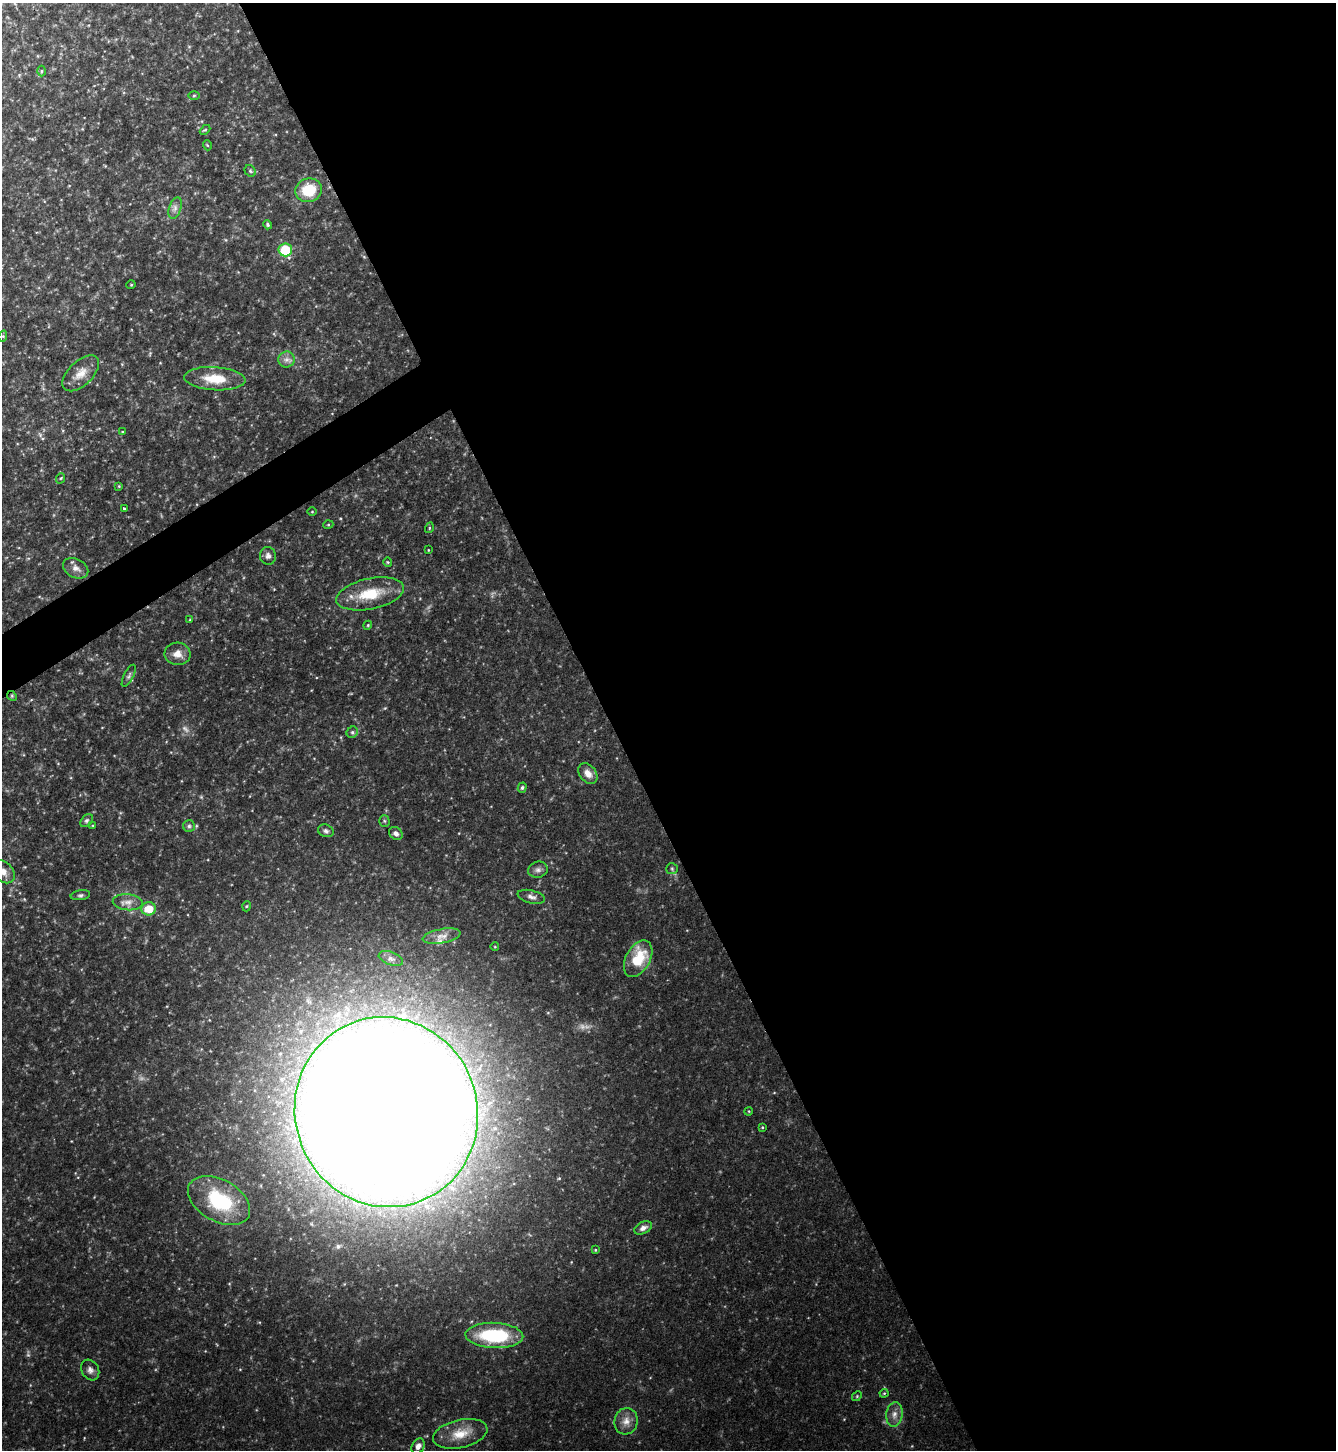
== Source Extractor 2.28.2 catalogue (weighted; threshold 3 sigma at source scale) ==
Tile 8 of 4 x 4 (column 4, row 2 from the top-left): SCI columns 4160-5493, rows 2897-4344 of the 5786 x 5793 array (HDU 1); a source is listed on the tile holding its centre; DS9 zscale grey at full resolution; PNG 1338 x 1452 px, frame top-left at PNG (2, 3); each listed source drawn as its Kron ellipse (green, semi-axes under 4 px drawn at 4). Shown black and unused: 56% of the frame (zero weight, under 2 of 3 exposures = <1% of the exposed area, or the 3 px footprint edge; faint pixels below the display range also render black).
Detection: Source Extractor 2.28.2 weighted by HDU 2 'WHT'; one run over the whole footprint, this tile lists its part. Background 0.0913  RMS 0.0067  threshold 0.0301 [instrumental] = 3 sigma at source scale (4.5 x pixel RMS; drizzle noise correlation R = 1.50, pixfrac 1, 0.05/0.05 arcsec/px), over >= 5 px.
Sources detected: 68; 1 too faint to see at this stretch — neither listed nor drawn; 1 inside a brighter listed object's ellipse — not listed separately; the other 66 listed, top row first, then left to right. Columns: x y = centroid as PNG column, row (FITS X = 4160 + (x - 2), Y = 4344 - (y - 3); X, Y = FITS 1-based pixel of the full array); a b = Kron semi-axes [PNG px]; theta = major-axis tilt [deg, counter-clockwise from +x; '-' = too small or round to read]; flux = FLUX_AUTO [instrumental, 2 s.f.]
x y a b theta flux
41 71 5 3 - 0.65
194 96 6 4 1 0.86
205 130 6 3 43 0.76
207 145 5 3 - 0.65
250 171 6 5 - 1.1
309 190 13 11 16 20
175 208 11 6 72 2.9
268 225 5 4 - 0.9
285 250 7 6 - 24
131 285 5 3 - 0.52
3 336 6 4 73 0.81
286 360 8 8 - 2.8
81 373 22 12 44 8.5
215 379 31 11 -4 16
122 432 4 4 - 0.57
61 478 5 3 - 0.59
119 486 4 3 - 0.58
124 509 3 3 - 1.1
312 512 4 3 - 0.52
328 525 5 3 - 0.66
429 528 5 3 - 0.53
428 550 3 2 - 0.43
268 556 9 8 - 2.5
388 562 5 4 - 0.69
76 568 13 9 -27 4.1
370 594 34 15 12 22
190 620 3 3 - 0.54
368 625 4 3 - 0.64
177 654 13 11 -7 5.8
129 676 12 5 62 1.7
12 696 5 4 - 0.81
352 732 6 5 - 1.3
588 774 11 8 -52 5.1
522 788 5 4 - 1
87 821 7 5 48 1.4
384 821 5 5 - 0.94
93 826 4 3 - 0.64
189 826 6 6 - 1.3
326 831 8 6 -19 1.7
396 833 7 6 - 2.2
672 869 6 5 - 1.1
538 870 10 8 14 2.5
3 872 13 9 -43 5.8
80 895 10 5 9 1.6
531 897 14 6 -13 3.1
128 902 15 8 -4 5
247 906 5 3 - 0.61
149 909 7 6 - 14
441 936 19 7 11 4.8
495 947 4 3 - 0.51
391 958 13 6 -19 3.1
638 959 20 12 61 23
749 1111 4 3 - 0.56
386 1112 95 91 -69 4100
762 1127 3 3 - 0.58
219 1200 34 20 -30 43
643 1228 9 6 25 3.1
595 1250 4 3 - 0.62
494 1335 29 12 -2 44
90 1370 11 8 -61 3
884 1393 4 4 - 0.65
857 1396 5 4 - 0.78
894 1414 12 8 83 4.4
626 1421 13 11 74 6
460 1434 28 14 13 14
418 1446 8 6 60 3.3
Overlapping masked pixels (flux is a lower limit): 2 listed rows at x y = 12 696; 386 1112
Isophote crosses this tile's border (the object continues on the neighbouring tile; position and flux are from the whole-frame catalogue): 1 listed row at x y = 3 872